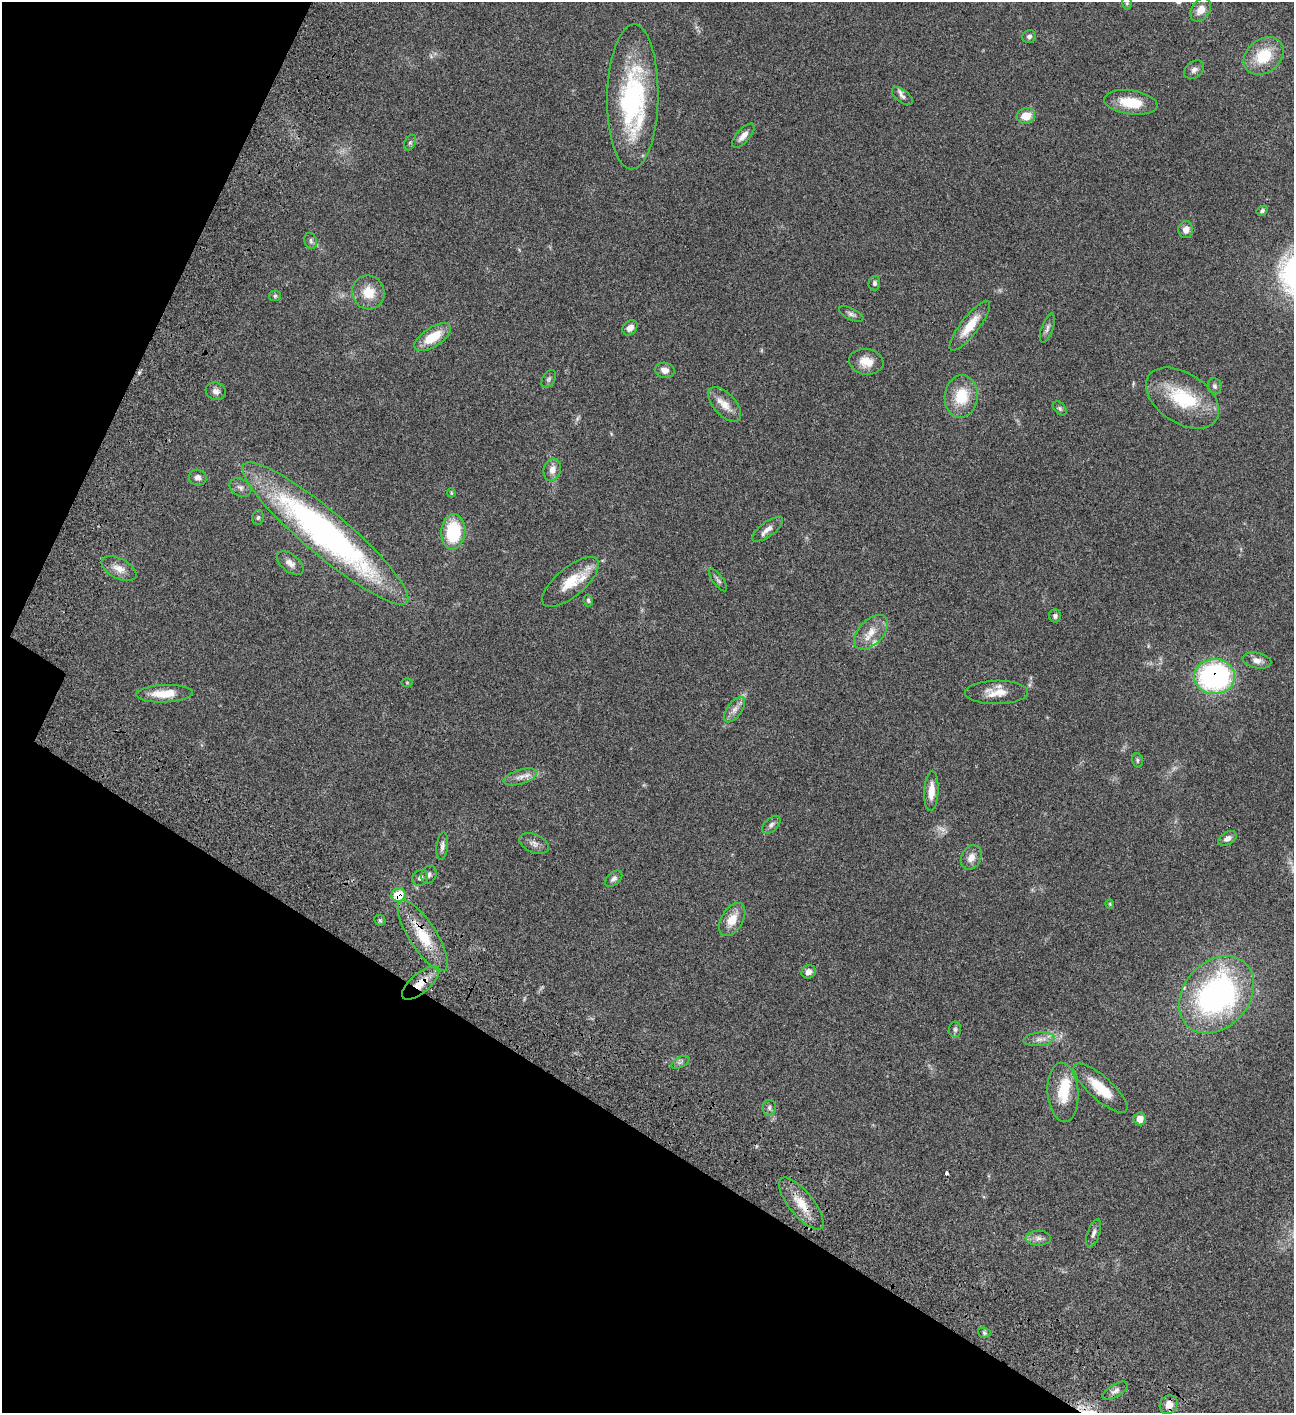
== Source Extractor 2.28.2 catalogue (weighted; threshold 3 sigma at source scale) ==
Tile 9 of 4 x 4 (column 1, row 3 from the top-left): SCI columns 506-1797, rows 1612-3022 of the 6051 x 6049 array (HDU 1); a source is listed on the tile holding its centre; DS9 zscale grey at full resolution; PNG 1296 x 1415 px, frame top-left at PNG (2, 2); each listed source drawn as its Kron ellipse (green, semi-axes under 4 px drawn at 4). Shown black and unused: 26% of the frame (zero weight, under 3 of 4 exposures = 13% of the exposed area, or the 3 px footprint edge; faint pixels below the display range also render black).
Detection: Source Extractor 2.28.2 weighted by HDU 2 'WHT'; one run over the whole footprint, this tile lists its part. Background 0.0627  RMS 0.0058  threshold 0.0262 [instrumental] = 3 sigma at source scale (4.5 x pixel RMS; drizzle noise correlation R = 1.50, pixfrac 1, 0.05/0.05 arcsec/px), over >= 5 px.
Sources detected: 92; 3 too faint to see at this stretch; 2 inside a brighter object's white glare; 1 cosmic-ray / hot-pixel residue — neither listed nor drawn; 2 inside a brighter listed object's ellipse — not listed separately; the other 84 listed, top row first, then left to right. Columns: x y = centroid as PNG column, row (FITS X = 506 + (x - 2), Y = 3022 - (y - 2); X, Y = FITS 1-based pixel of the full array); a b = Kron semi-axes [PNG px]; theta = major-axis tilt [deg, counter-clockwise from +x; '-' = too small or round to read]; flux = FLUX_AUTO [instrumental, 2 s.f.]
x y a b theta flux
1127 3 6 5 - 0.81
1201 10 13 9 55 5.3
1029 36 7 6 - 1.4
1264 56 22 16 38 19
1194 70 11 8 38 2.3
902 96 12 6 -38 2.2
633 97 72 25 89 80
1131 102 27 12 -8 15
1026 116 9 7 17 8.9
743 136 15 6 48 4
410 143 8 5 62 1.3
1262 211 6 4 31 1.1
1186 229 8 7 - 3.6
311 241 8 6 -68 1.3
874 283 7 6 - 1.2
368 292 17 16 - 11
275 296 6 5 - 1
851 314 13 5 -25 1.8
970 326 30 9 52 12
630 328 8 6 46 3.7
1047 328 15 5 70 2
433 337 21 9 33 15
866 362 17 13 -8 7.4
665 370 10 7 -12 3.6
549 379 10 6 61 1.2
1214 386 8 7 - 1.5
216 391 10 8 -20 2.6
961 396 21 16 83 17
1182 398 40 25 -34 31
725 405 21 11 -48 6.9
1060 408 8 5 -45 1.1
552 470 11 8 74 3.9
198 478 9 8 - 2.3
240 487 11 8 -28 2.6
451 493 4 3 - 0.59
258 518 7 5 87 1.1
767 529 18 7 36 3.7
453 532 18 12 85 30
325 533 107 22 -40 200
290 563 15 8 -38 3.6
119 569 19 10 -27 5.4
718 580 13 5 -53 1.6
570 582 35 14 40 14
588 600 6 4 -80 0.97
1055 616 6 6 - 1.5
871 632 21 12 46 8.1
1257 661 14 8 -12 3.6
1214 676 20 17 2 110
407 683 6 4 0 0.59
997 692 31 12 1 8.9
164 694 28 9 2 12
734 710 15 7 54 3.4
1137 760 7 5 -75 0.94
520 777 17 7 17 4
931 791 20 7 87 6.9
771 825 11 6 43 1.8
1228 838 10 6 31 2.5
534 844 16 9 -23 3
442 846 14 6 83 2.1
971 857 13 9 63 4.6
429 875 9 7 67 2
420 878 8 7 - 2
614 879 10 6 40 1.9
398 895 7 7 - 16
1110 904 4 4 - 0.57
732 919 18 10 59 8.6
380 920 6 5 - 0.85
423 936 41 13 -57 21
808 972 7 6 - 2.7
421 983 23 9 40 9.7
1216 995 43 32 48 140
955 1029 8 6 -90 1.3
1039 1039 15 7 6 3.6
680 1062 10 5 26 1.5
1101 1088 34 11 -42 16
1063 1092 30 15 -86 15
769 1108 8 6 77 1.5
1140 1119 6 6 - 5.5
801 1204 32 12 -51 12
1094 1233 15 6 72 2.2
1038 1238 12 7 -1 2.7
984 1333 6 5 - 0.9
1115 1391 14 6 31 2.4
1169 1405 10 8 54 4.9
Overlapping masked pixels (flux is a lower limit): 6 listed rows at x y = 325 533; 1214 676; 398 895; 423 936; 421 983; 801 1204